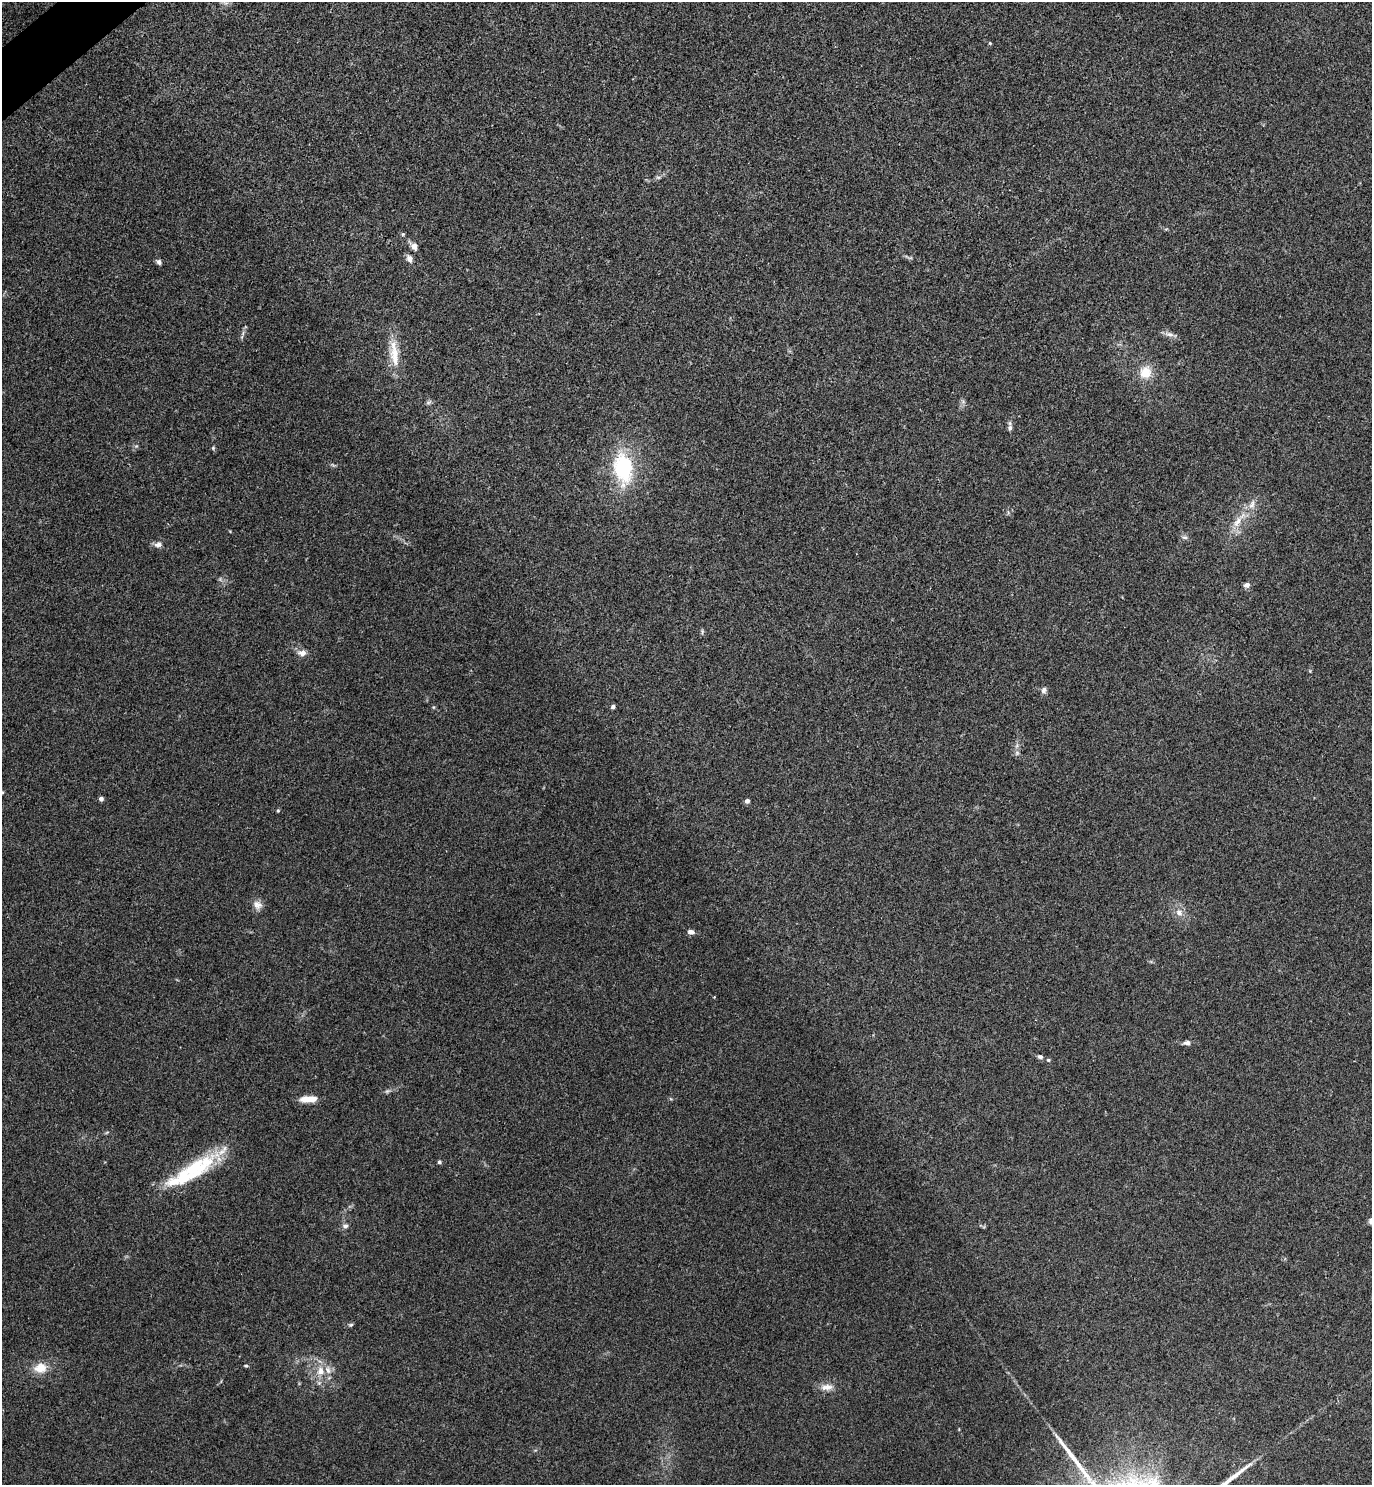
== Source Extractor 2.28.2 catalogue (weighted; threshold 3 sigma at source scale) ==
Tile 11 of 4 x 4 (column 3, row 3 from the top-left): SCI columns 2910-4279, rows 1492-2974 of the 5947 x 5950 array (HDU 1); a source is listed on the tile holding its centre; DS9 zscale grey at full resolution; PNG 1374 x 1487 px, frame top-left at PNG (2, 2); no overlay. Shown black and unused: <1% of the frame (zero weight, under 3 of 4 exposures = <1% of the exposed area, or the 3 px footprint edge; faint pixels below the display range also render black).
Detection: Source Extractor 2.28.2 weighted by HDU 2 'WHT'; one run over the whole footprint, this tile lists its part. Background 0.0531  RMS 0.0053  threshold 0.0238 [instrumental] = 3 sigma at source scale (4.5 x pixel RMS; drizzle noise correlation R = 1.50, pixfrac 1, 0.05/0.05 arcsec/px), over >= 5 px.
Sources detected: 51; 1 too faint to see at this stretch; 1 long thin detection or spike segment (spike, bleed or trail) — not listed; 5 inside a brighter listed object's ellipse — not listed separately; the other 44 listed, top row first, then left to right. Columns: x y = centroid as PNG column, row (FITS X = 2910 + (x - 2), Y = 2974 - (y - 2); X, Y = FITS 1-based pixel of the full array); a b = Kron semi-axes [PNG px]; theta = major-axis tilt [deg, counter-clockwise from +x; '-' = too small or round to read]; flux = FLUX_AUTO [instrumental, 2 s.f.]
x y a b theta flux
990 43 4 3 - 0.56
658 177 6 4 -17 0.75
403 234 5 5 - 0.65
414 246 9 7 -65 2.6
409 259 7 6 - 3.1
159 262 7 6 - 1.4
1169 334 12 6 -10 2.5
395 354 18 15 80 7.6
1145 372 14 13 - 9.3
428 402 7 4 1 0.97
1010 428 9 6 84 1.6
213 448 5 5 - 0.69
623 468 35 21 -82 42
1252 504 15 7 66 3.8
1237 522 19 9 60 6.6
1185 537 7 5 -19 1.3
158 545 10 7 5 2.3
1247 585 8 6 24 2.1
702 632 7 4 89 0.81
302 653 12 8 1 2.9
1044 690 8 7 - 1.8
613 707 5 5 - 1.1
1017 753 7 5 46 1.2
2 792 5 3 - 0.49
101 799 4 4 - 2.3
747 801 4 4 - 2.4
278 811 5 4 - 0.6
258 905 13 10 -40 3.5
1179 912 11 8 -55 3.4
691 932 7 5 -6 2.4
714 997 4 3 - 0.33
1187 1043 10 6 7 1.8
1040 1057 7 5 -20 1.4
1048 1060 5 5 - 0.68
312 1099 13 8 7 4.6
439 1162 4 4 - 1.2
194 1167 92 14 29 34
1371 1221 8 5 72 1.6
345 1226 7 7 - 1.6
351 1325 6 5 - 0.85
246 1366 6 4 -5 0.69
40 1368 15 12 10 8
320 1371 13 10 90 6.1
827 1387 18 8 4 4.1
Isophote crosses this tile's border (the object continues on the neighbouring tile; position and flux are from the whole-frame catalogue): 2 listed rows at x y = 2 792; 1371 1221